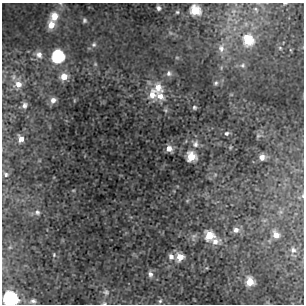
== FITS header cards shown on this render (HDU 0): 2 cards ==
NAXIS1  =                  302 / NUMBER OF ELEMENTS ALONG THIS AXIS
NAXIS2  =                  302 / NUMBER OF ELEMENTS ALONG THIS AXIS

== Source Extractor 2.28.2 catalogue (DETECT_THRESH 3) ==
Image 302 x 302 px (HDU 0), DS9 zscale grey, 1 PNG px = 1 image px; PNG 306 x 306 px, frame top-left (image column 1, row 302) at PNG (2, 3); no overlay
Background 12.4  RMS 0.56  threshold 1.68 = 3 sigma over >= 5 px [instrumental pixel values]
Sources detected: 54; all 54 listed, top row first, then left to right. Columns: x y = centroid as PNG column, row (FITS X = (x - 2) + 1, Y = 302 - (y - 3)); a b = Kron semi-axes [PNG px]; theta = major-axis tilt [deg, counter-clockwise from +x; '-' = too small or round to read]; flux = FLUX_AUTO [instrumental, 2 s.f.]
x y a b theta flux
285 3 5 3 - 31
61 4 6 4 -70 56
159 8 5 5 - 94
256 9 6 4 -71 45
195 10 8 7 - 830
177 12 4 4 - 45
54 16 11 10 - 480
84 20 6 5 - 71
51 25 9 7 79 420
248 40 13 12 - 900
94 44 7 6 - 100
221 48 11 8 -82 230
280 48 5 4 - 35
39 55 9 8 - 200
58 56 10 9 - 1800
95 64 5 5 - 51
243 65 7 6 - 99
169 73 8 8 - 140
64 76 9 8 - 380
216 83 6 5 - 78
18 84 9 9 - 300
158 87 14 11 -61 540
152 94 17 11 88 520
160 96 11 9 -26 340
53 100 8 7 - 180
24 105 6 5 - 110
194 107 5 5 - 60
227 133 7 6 - 84
258 136 5 5 - 56
21 139 7 5 -74 200
195 144 10 8 71 190
169 148 6 5 - 210
191 156 8 7 - 660
262 157 6 6 - 200
6 174 7 6 - 83
302 196 6 4 -90 51
37 212 7 7 - 100
236 230 9 8 - 200
276 235 11 8 -59 340
209 236 11 10 - 680
194 237 12 6 74 110
215 241 14 9 10 300
10 247 6 4 18 45
293 250 10 9 - 210
54 255 5 3 - 37
171 256 8 7 - 150
180 257 8 8 - 440
150 274 8 6 -74 130
250 281 9 8 - 510
106 292 9 8 - 120
10 298 9 9 - 4000
33 301 7 6 - 100
160 301 5 5 - 58
104 303 6 4 6 60
At the frame edge (FLAGS 8, measured only in part): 5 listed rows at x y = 285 3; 61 4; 302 196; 10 298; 104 303